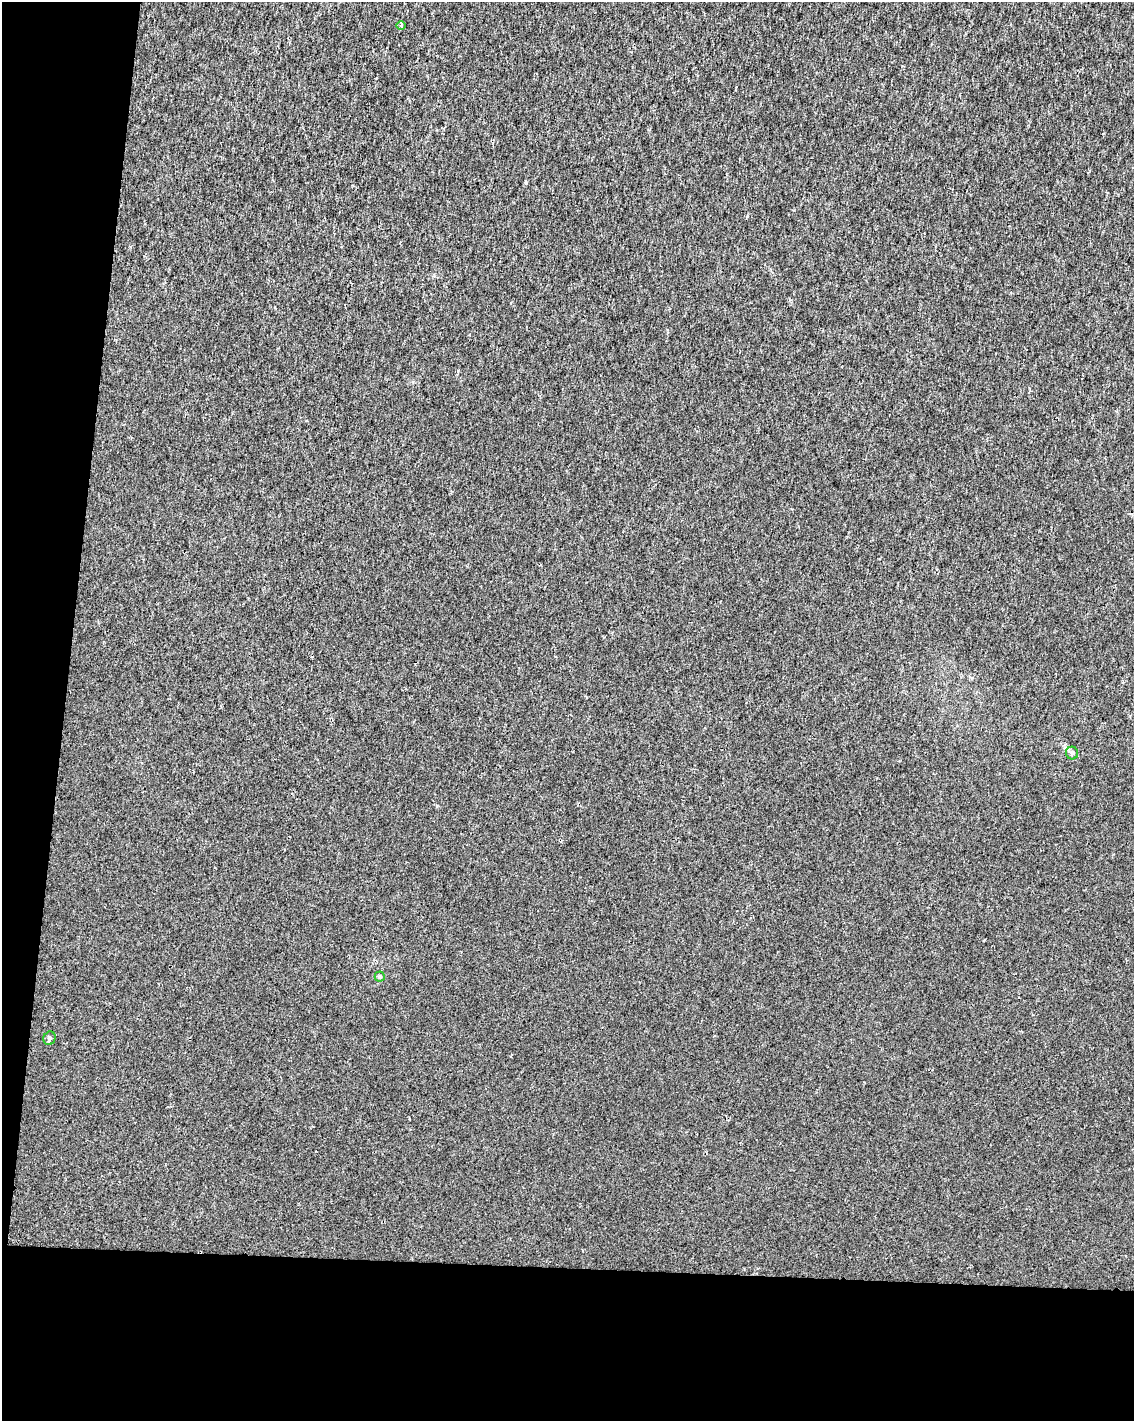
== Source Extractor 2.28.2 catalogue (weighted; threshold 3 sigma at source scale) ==
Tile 9 of 4 x 3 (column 1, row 3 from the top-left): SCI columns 1-1132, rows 228-1646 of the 4539 x 4778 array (HDU 1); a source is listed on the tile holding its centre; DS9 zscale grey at full resolution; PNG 1136 x 1423 px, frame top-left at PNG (2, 2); each listed source drawn as its Kron ellipse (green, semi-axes under 4 px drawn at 4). Shown black and unused: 16% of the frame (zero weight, under 2 of 3 exposures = <1% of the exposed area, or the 3 px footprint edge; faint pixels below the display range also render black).
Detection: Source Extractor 2.28.2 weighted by HDU 2 'WHT'; one run over the whole footprint, this tile lists its part. Background 8.54e-04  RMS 0.0033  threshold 0.015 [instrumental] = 3 sigma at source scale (4.5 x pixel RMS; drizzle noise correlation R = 1.50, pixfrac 1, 0.0396/0.0396 arcsec/px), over >= 5 px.
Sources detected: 5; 1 cosmic-ray / hot-pixel residue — neither listed nor drawn; the other 4 listed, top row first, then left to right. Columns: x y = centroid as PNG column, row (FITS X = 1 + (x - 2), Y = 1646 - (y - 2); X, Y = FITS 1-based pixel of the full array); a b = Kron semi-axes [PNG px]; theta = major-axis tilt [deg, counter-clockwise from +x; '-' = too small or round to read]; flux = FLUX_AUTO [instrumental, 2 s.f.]
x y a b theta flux
401 26 5 3 - 0.39
1072 753 6 6 - 0.75
380 976 5 5 - 0.65
49 1038 7 6 - 0.62